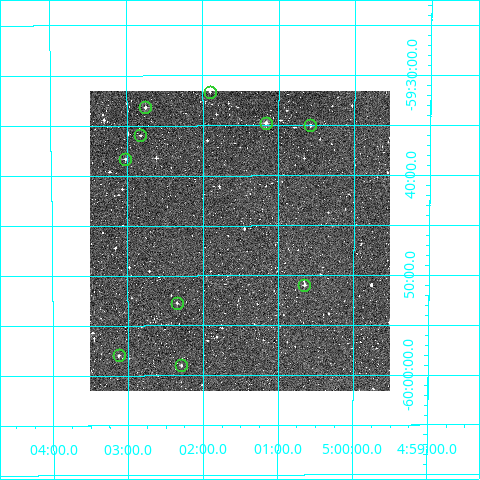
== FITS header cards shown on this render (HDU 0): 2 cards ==
NAXIS1  =                  300
NAXIS2  =                  300

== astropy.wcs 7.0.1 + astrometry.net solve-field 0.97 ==
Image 300 x 300 px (HDU 0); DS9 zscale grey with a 90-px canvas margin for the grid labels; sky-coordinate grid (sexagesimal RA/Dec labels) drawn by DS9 from the SOLVED WCS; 10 Tycho-2 reference stars matched to detected sources circled (green)
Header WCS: RA---TAN/DEC--TAN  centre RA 05:01:31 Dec -59:47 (75.38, -59.78 deg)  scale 6 arcsec/px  FOV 30.0' x 30.0'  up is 0 deg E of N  parity normal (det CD < 0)
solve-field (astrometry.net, Tycho-2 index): VERIFIED the header's WCS against the Tycho-2 star catalogue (verified at 2 index scales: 9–10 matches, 0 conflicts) and refined it, rather than solving blind
Solved WCS: RA---TAN-SIP/DEC--TAN-SIP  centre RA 05:01:31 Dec -59:47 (75.38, -59.78 deg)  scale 6 arcsec/px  FOV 30.0' x 30.0'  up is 0 deg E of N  parity normal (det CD < 0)
The solver's refit moves the header's centre by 0.11 arcsec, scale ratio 1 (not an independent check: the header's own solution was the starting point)
Tycho-2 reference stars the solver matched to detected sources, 10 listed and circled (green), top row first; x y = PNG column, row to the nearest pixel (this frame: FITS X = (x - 90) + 1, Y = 300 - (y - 91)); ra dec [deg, ICRS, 3 dp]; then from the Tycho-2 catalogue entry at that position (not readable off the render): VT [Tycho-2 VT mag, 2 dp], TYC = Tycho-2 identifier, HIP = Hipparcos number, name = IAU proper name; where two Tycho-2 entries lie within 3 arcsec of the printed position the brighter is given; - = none
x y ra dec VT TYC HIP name
210 92 75.476 -59.527 11.67 8516-2066-1 - -
145 107 75.688 -59.553 10.67 8517-906-1 - -
266 123 75.292 -59.579 10.12 8516-939-1 - -
310 125 75.145 -59.583 11.53 8516-1123-1 - -
140 135 75.705 -59.600 11.94 8517-1814-1 - -
125 159 75.754 -59.638 11.30 8517-662-1 - -
304 285 75.163 -59.849 11.76 8516-1173-1 - -
177 303 75.587 -59.879 11.49 8517-1598-1 - -
119 355 75.781 -59.966 12.22 8517-965-1 - -
181 365 75.572 -59.983 11.79 8517-1725-1 - -